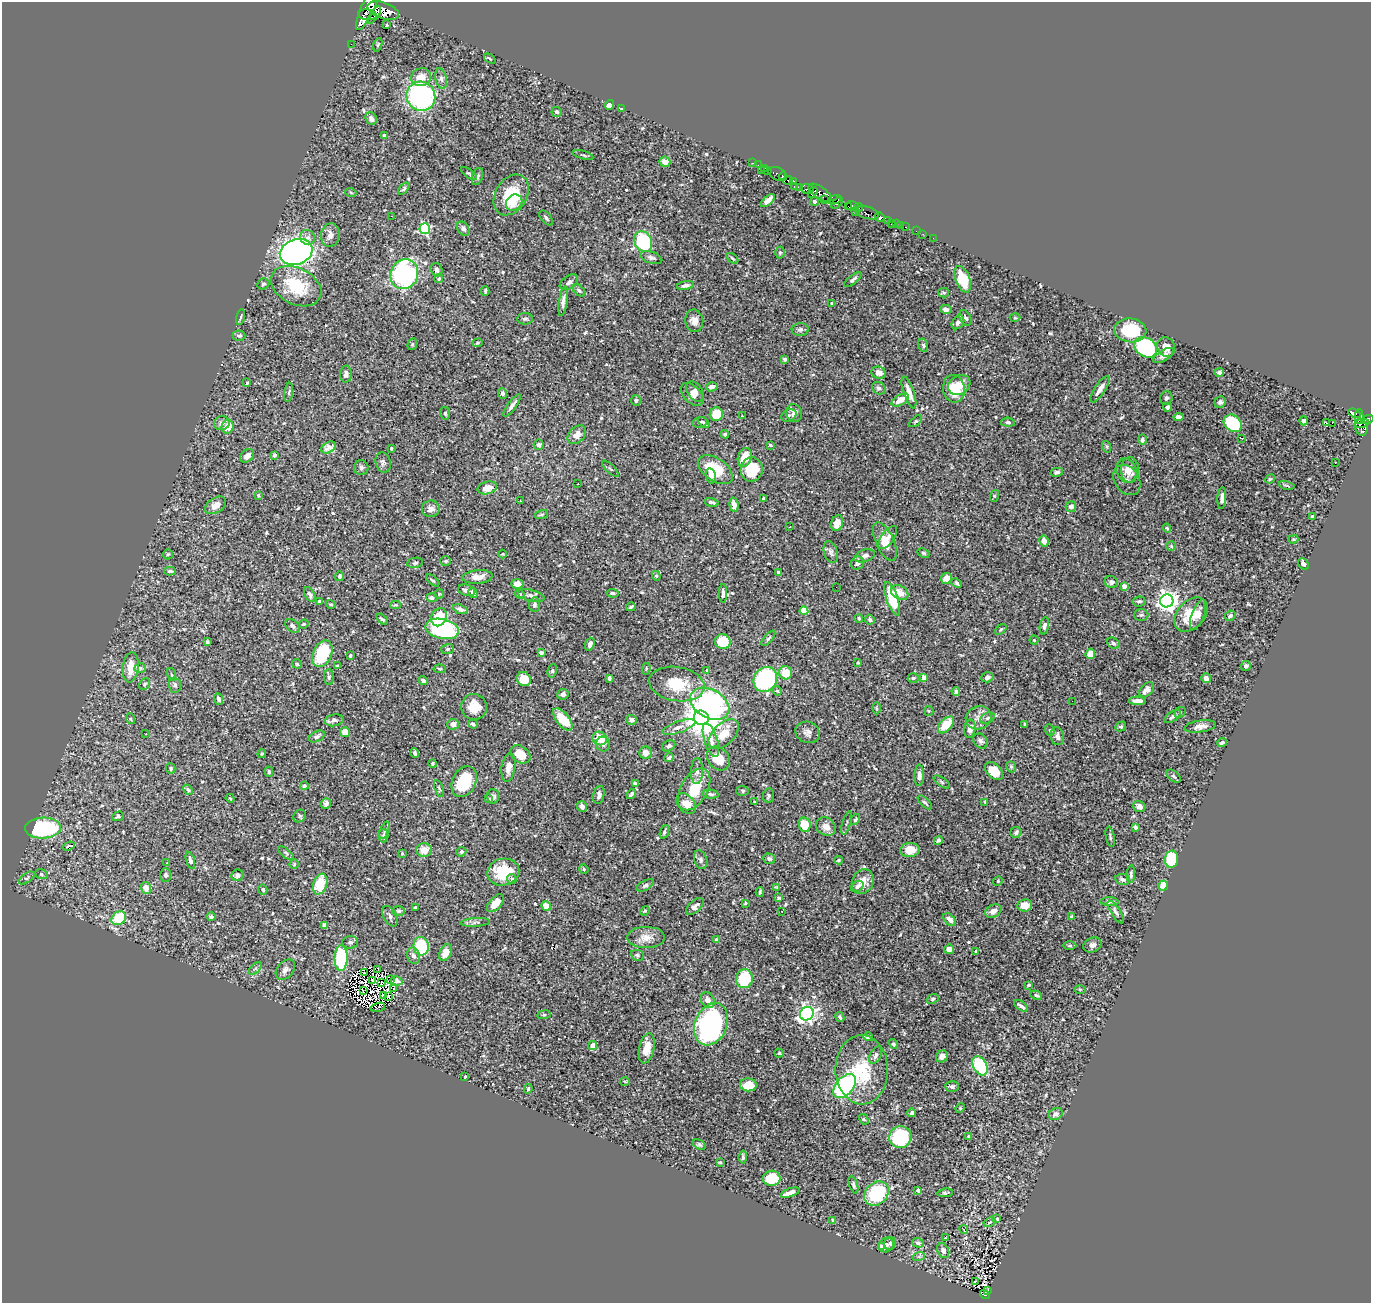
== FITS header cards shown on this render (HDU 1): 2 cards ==
NAXIS1  =                 1369
NAXIS2  =                 1301

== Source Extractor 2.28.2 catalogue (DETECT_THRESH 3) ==
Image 1369 x 1301 px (HDU 1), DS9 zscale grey, 1 PNG px = 1 image px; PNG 1373 x 1305 px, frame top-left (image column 1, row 1301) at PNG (2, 2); each listed source drawn as its Kron ellipse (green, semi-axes under 4 px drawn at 4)
Background 0.41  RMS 0.0092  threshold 0.0275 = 3 sigma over >= 5 px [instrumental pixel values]
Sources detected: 602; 4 with non-positive FLUX_AUTO (blend fragments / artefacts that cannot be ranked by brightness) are neither listed nor drawn; of the other 598, the 500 brightest by FLUX_AUTO listed and drawn (98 fainter detections omitted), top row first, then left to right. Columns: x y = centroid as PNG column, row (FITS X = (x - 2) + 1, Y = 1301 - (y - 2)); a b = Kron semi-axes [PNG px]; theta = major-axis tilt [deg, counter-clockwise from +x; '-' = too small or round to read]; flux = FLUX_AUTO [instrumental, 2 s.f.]
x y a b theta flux
369 6 26 6 66 4100
383 10 16 8 -19 8000
368 15 9 5 -7 1800
374 15 10 4 56 2200
387 25 3 3 - 0.98
351 44 2 2 - 7.1
378 45 7 4 71 0.82
490 59 6 3 -36 0.76
421 77 10 9 - 8
441 78 10 5 -76 2.1
421 96 15 14 - 110
609 105 5 4 - 4.1
621 109 3 3 - 0.74
557 112 5 5 - 1.5
371 118 7 5 -62 2.9
384 136 4 4 - 4.3
583 155 10 3 -16 0.91
665 162 5 5 - 5
752 163 3 2 - 17
758 165 2 2 - 5.7
765 168 3 3 - 24
761 171 3 2 - 67
768 171 3 3 - 32
469 173 9 3 -36 0.93
777 174 9 6 -27 110
477 176 9 5 71 1.9
783 177 4 3 - 580
788 180 5 3 - 660
793 181 3 3 - 340
794 186 2 2 - 14
799 187 2 2 - 11
404 189 7 4 47 1.1
807 189 7 5 -4 480
351 193 6 3 -21 0.68
813 193 6 3 56 530
820 193 13 6 -35 830
511 195 22 15 58 25
768 200 8 4 44 4.6
824 200 3 3 - 180
835 200 7 4 21 200
814 201 5 4 - 1.5
514 203 9 7 42 5.6
837 203 7 4 44 410
848 206 4 3 - 140
853 206 6 5 - 400
858 207 4 2 - 23
855 212 3 2 - 160
867 213 13 6 -17 150
391 216 2 2 - 11
880 217 5 4 - 690
546 218 9 5 -50 1.6
887 221 4 3 - 56
896 223 3 3 - 21
891 224 3 2 - 14
900 225 3 2 - 11
906 227 3 2 - 24
425 229 5 5 - 71
463 229 7 5 -54 2
916 231 2 2 - 4.4
923 234 2 2 - 3.3
330 235 12 9 82 4
308 237 8 7 - 2.6
933 238 2 2 - 3.7
643 242 11 8 -63 49
296 252 17 12 19 280
780 252 6 5 - 0.83
651 257 11 6 -18 2
732 258 7 3 -36 0.75
437 270 7 5 -67 2.5
404 274 15 13 64 110
439 279 5 4 - 1
853 279 10 4 38 1.6
963 279 14 7 -69 20
569 282 10 6 35 2.2
263 284 6 5 - 1.8
685 285 8 4 10 2.2
296 286 27 18 -26 30
579 290 7 4 -42 1.3
485 291 5 3 - 0.89
943 293 5 4 - 0.96
563 301 15 4 82 2.9
832 303 4 3 - 0.69
946 309 6 4 -5 2.6
241 317 8 3 79 0.9
965 318 8 5 -63 1.8
1015 318 5 3 - 0.66
525 319 8 5 0 1.5
694 321 11 9 -79 4.1
958 322 7 5 53 3
800 329 8 6 3 1.5
1130 330 16 12 -6 30
239 336 6 5 - 1.5
478 343 5 4 - 0.75
412 344 6 4 69 0.87
923 345 7 5 -74 1.2
1146 347 12 9 -34 65
1166 347 10 8 -68 5.7
1164 356 12 5 31 3.2
785 359 4 3 - 2.2
1219 372 5 4 - 1.3
879 373 7 6 - 4.5
346 374 8 5 88 2.1
247 383 3 3 - 0.75
959 385 11 9 31 7.4
712 387 5 4 - 2.8
879 388 7 6 - 1.7
954 389 14 11 -80 14
1100 389 15 5 57 4.5
289 392 10 3 82 1.1
695 392 11 7 -53 2.6
502 393 5 4 - 1.7
909 393 16 5 -71 6.1
692 394 13 8 -47 3.5
1166 398 7 6 - 1.9
636 400 5 5 - 1.5
900 400 9 5 31 7.5
1220 402 6 5 - 1.2
512 405 13 4 55 2.7
1167 407 4 3 - 2.1
445 413 6 5 - 1.1
794 413 9 8 - 3.8
1354 413 6 3 -21 150
716 414 7 6 - 13
789 415 8 6 27 1.2
742 416 3 3 - 1.6
1179 417 5 4 - 2.9
1359 417 7 4 89 240
1368 420 6 4 18 550
916 421 8 3 39 0.8
1304 421 4 4 - 1.8
700 422 8 5 11 1.2
704 422 6 4 -41 1.1
1008 422 7 4 -5 1.3
1326 422 3 3 - 8.2
222 423 8 7 - 2.8
1233 423 10 7 -41 37
1332 423 3 2 - 150
1361 423 7 3 9 290
228 427 7 6 - 7.9
1361 427 8 6 -75 310
725 434 4 4 - 0.9
577 435 11 7 47 5.2
1242 438 4 2 - 0.78
1142 439 5 4 - 1.6
539 445 5 5 - 2.2
770 445 4 3 - 1.2
329 447 8 5 28 2.6
1107 447 6 4 -72 0.73
391 448 3 2 - 0.67
275 455 4 4 - 1.7
247 456 8 5 40 3.9
745 457 9 6 72 8.4
383 462 10 7 -75 2.1
1335 462 3 2 - 0.67
361 468 7 7 - 1.7
610 469 10 3 -45 0.82
715 470 19 11 -35 20
752 470 12 11 - 21
1126 470 13 10 -73 5.3
1130 470 13 9 90 5.2
1057 472 6 4 12 1.7
711 476 8 5 -78 2.5
1270 479 5 4 - 0.82
1127 480 16 12 -55 4.6
578 484 3 2 - 0.72
1287 485 8 3 -10 0.79
487 488 10 6 14 6.5
258 495 4 4 - 0.72
994 496 6 4 72 0.74
763 498 4 3 - 0.91
1222 498 11 4 86 3.1
520 501 3 2 - 0.72
712 502 7 3 -15 1.3
216 505 11 7 32 4.5
734 505 7 4 -84 4
1071 507 5 5 - 2.7
431 509 9 8 - 2.9
541 514 7 3 19 0.71
1312 516 3 3 - 0.95
837 523 8 5 69 6
790 527 3 2 - 0.9
1167 528 4 3 - 0.69
888 537 13 6 54 3.9
1293 539 5 4 - 0.75
1044 541 6 5 - 3.6
885 542 21 9 -66 8.2
1171 546 5 4 - 0.94
831 552 11 6 -73 2
923 553 6 4 -27 0.9
168 554 5 5 - 0.82
503 554 4 3 - 0.68
865 556 11 6 17 3.1
446 561 5 4 - 0.85
415 563 8 5 10 1.1
857 563 7 6 - 1.7
1304 564 6 5 - 1.9
170 571 6 4 -2 1.6
778 572 3 3 - 1.1
340 576 4 3 - 1.6
656 576 5 4 - 0.81
478 577 15 7 4 5.2
946 578 6 5 - 4.8
433 580 8 4 -40 1.1
1111 582 6 6 - 1.5
957 583 5 3 - 1
517 584 6 4 -4 3.6
1124 586 4 4 - 4.3
836 587 2 2 - 2
466 590 9 5 -16 3.3
473 593 5 4 - 3.1
613 593 6 3 -9 1.3
723 593 9 4 -90 2
900 593 9 6 -30 7.1
439 594 5 4 - 0.74
520 594 5 4 - 0.71
310 595 8 4 -64 1.9
531 596 14 5 -14 2.6
432 598 5 4 - 1.7
892 599 17 5 -71 25
319 601 4 3 - 0.72
1139 601 6 5 - 1.3
1167 601 6 6 - 400
331 604 5 4 - 0.75
395 605 5 4 - 0.75
535 605 7 5 84 1.8
631 607 5 2 - 0.93
460 609 8 4 -19 2.4
804 611 4 4 - 21
1141 615 7 5 1 1.2
1191 615 20 13 47 16
1198 615 16 6 69 4.3
1230 616 6 4 35 1.4
439 617 9 7 64 19
859 618 4 3 - 0.7
382 619 7 4 -39 1.4
870 620 5 4 - 1.5
304 624 5 3 - 0.72
292 626 8 5 -41 1.4
1044 626 8 4 79 2.1
442 629 17 10 -12 81
1001 629 6 4 41 0.84
768 638 9 4 49 1.1
1034 640 4 4 - 0.88
207 642 4 4 - 0.93
723 642 7 7 - 19
1113 643 7 5 -32 1.2
590 644 7 4 71 2.2
447 649 6 5 - 1.1
541 653 4 3 - 4.6
322 654 14 9 65 32
1090 654 5 4 - 7.9
350 656 3 2 - 0.86
858 663 3 3 - 0.81
297 664 5 4 - 0.71
337 666 4 2 - 0.72
1246 666 5 5 - 2
131 667 15 8 82 9.7
140 668 5 4 - 0.9
440 669 6 4 -6 0.86
646 669 6 4 80 0.68
707 670 4 3 - 1.7
552 671 7 4 74 0.98
785 673 6 6 - 11
171 674 7 3 -71 0.75
329 677 7 5 -90 1.2
987 677 6 5 - 1.9
609 678 4 3 - 1.8
913 678 5 4 - 1.1
924 678 4 4 - 7
1206 678 5 4 - 3.2
524 679 7 6 - 14
765 679 13 11 58 94
423 681 5 4 - 1.8
145 684 6 5 - 1.1
677 684 28 17 -9 21
175 685 7 6 - 1.9
1146 690 8 5 49 3.7
777 691 5 4 - 0.86
956 691 4 4 - 1.3
563 694 6 5 - 2.4
219 699 6 4 -69 1.7
1072 701 2 2 - 1.7
1137 701 8 4 -1 3.7
710 704 21 14 -29 100
474 707 13 13 - 11
876 708 6 4 -90 0.79
929 711 5 4 - 0.75
1180 712 6 5 - 1.1
1173 717 9 4 35 1.6
701 718 7 7 - 1800
979 718 13 11 22 4.9
988 718 8 5 25 1.4
131 719 5 3 - 0.74
563 719 13 6 -51 16
334 720 9 6 11 1.9
632 720 5 5 - 2.6
453 724 6 5 - 4.1
473 724 5 4 - 1.4
1025 724 3 3 - 1.1
946 725 10 5 47 14
1200 726 15 6 7 3.9
679 727 17 5 19 3.8
1121 727 6 4 26 1.2
970 729 9 5 82 3.6
1050 730 6 4 -70 0.88
345 732 5 5 - 5
808 732 12 10 -20 3.2
146 733 3 2 - 0.7
724 734 18 10 44 11
317 736 8 5 26 2.2
1057 736 9 6 -81 2.9
600 738 7 6 - 12
711 740 18 6 -73 4
981 741 8 6 -41 2
1222 742 5 3 - 1.6
603 744 7 7 - 2.4
669 746 7 5 28 1.7
415 753 5 4 - 1.5
646 753 6 6 - 4.5
262 754 4 3 - 0.7
520 754 11 8 -36 11
669 757 5 4 - 1.4
718 758 13 10 -49 12
432 763 4 4 - 0.94
1011 767 6 4 -69 0.88
171 768 5 4 - 1.1
508 768 14 7 82 4.9
697 771 13 6 88 2.9
994 771 10 7 -44 8.8
269 772 5 3 - 1.1
919 775 10 5 88 2.7
1174 776 8 5 -38 1.2
464 781 16 11 62 23
942 782 9 4 -35 1.1
635 783 4 3 - 1.4
304 786 4 3 - 1.8
439 788 8 3 -71 0.95
694 789 23 13 60 19
188 790 5 4 - 1.5
743 791 6 5 - 1.1
631 794 5 3 - 1.4
710 794 8 4 -6 1.3
599 795 9 5 78 2.4
493 796 7 6 - 2.5
768 796 7 5 83 1.2
230 798 5 3 - 0.66
489 799 4 3 - 1.9
755 802 3 3 - 0.72
925 802 9 3 -42 1.1
985 802 4 3 - 0.69
326 803 5 5 - 2.4
686 804 12 8 -50 6.9
1139 806 6 5 - 3.1
582 807 5 5 - 2.7
118 816 6 4 17 1.1
300 816 7 5 44 1.2
855 819 6 3 60 0.9
847 823 12 2 73 0.78
805 825 7 6 - 14
826 827 10 8 -33 5.6
1135 827 4 4 - 1.8
43 828 18 10 3 75
385 830 9 4 69 1.4
664 832 7 4 71 1.3
1016 832 6 5 - 1.4
383 835 7 5 89 1.2
1110 837 10 3 -78 0.98
938 840 5 4 - 1.3
69 846 6 3 21 8.7
424 850 8 7 - 6.9
910 850 9 7 4 9.6
461 852 5 4 - 1.5
286 853 9 4 -39 1.1
402 853 3 3 - 0.76
769 859 6 5 - 1.3
1171 859 8 6 85 33
190 860 9 4 -74 1.8
701 860 9 6 -71 1.7
838 860 4 3 - 0.66
167 863 3 2 - 1.2
294 864 5 4 - 1.1
584 869 5 4 - 0.86
503 872 16 13 12 19
41 874 6 5 - 1.2
1131 874 9 4 86 1.4
166 875 7 5 -87 1.3
237 875 6 5 - 2.2
27 878 9 4 35 1.2
512 879 5 4 - 1.6
1123 879 7 5 -8 2.1
998 881 5 4 - 0.71
863 882 13 10 65 6.6
320 884 10 7 72 17
645 885 9 5 29 1.4
857 886 7 5 35 1.7
1163 886 5 5 - 12
777 887 3 3 - 0.7
146 888 6 5 - 5.1
263 890 5 4 - 0.81
760 892 4 2 - 0.94
779 898 4 4 - 0.89
1109 902 9 4 -2 1.4
495 903 11 6 47 6.4
745 903 3 2 - 0.67
1025 905 7 6 - 6.9
546 906 5 4 - 7.3
695 906 11 5 43 2.7
415 907 4 3 - 1.1
399 911 6 5 - 1.1
645 911 5 4 - 0.7
782 911 3 2 - 1.1
993 911 8 6 26 3.5
1116 912 13 4 -57 1.6
390 916 11 6 -62 2.2
211 917 4 4 - 1.5
1072 917 4 3 - 2.1
119 918 8 6 38 23
950 919 7 5 -46 3.6
475 922 15 4 3 2.1
324 925 4 4 - 6
646 937 19 11 0 6.6
717 940 4 3 - 2.2
350 942 8 6 4 1.7
1092 945 9 7 25 2.3
421 946 9 7 -83 33
1070 946 7 3 0 0.85
949 949 5 4 - 4.9
976 951 4 3 - 0.64
446 952 9 5 62 5.9
637 955 6 5 - 1.2
414 956 8 6 -72 2.4
341 958 13 6 88 59
255 968 7 4 44 1.1
378 969 3 3 - 180
285 970 11 8 51 2.7
364 973 3 2 - 0.75
744 979 9 8 - 27
373 980 3 2 - 0.69
391 980 3 2 - 0.7
397 981 6 4 -13 1.1
381 983 3 2 - 0.79
1029 985 3 3 - 0.74
394 989 3 2 - 0.92
1080 989 6 4 0 0.69
363 991 4 2 - 0.74
383 995 3 2 - 1.3
1036 995 6 4 -27 1.2
388 996 3 2 - 0.99
933 999 6 4 22 0.91
708 1000 8 6 -56 3.9
1021 1006 8 3 -35 1.9
378 1007 7 3 15 0.8
807 1014 7 6 - 240
544 1015 7 3 8 0.75
840 1017 5 4 - 1.2
711 1024 22 16 68 130
868 1037 5 4 - 2.8
893 1044 5 4 - 0.92
593 1045 4 4 - 6.2
647 1048 15 7 78 8.8
779 1053 4 4 - 0.92
876 1055 9 5 64 2.3
942 1056 6 5 - 3.8
980 1066 10 7 -59 43
862 1070 34 26 -88 32
465 1076 3 2 - 0.85
625 1081 5 3 - 0.64
748 1085 8 6 -2 12
845 1086 14 8 49 96
952 1087 7 5 -3 1.5
528 1089 5 3 - 0.96
960 1108 5 4 - 0.72
912 1113 4 3 - 1.7
1056 1114 7 5 27 2.7
864 1119 6 4 -58 0.77
969 1136 4 4 - 1.2
900 1137 11 11 - 40
699 1145 7 4 -29 1.1
743 1157 6 4 85 1.3
720 1162 3 3 - 0.66
772 1178 8 7 - 20
853 1185 9 4 -72 1.1
918 1190 4 3 - 1.7
790 1193 10 4 19 5.5
876 1193 13 11 41 44
945 1193 8 4 7 1.3
997 1219 3 3 - 1.3
833 1221 3 3 - 0.88
990 1222 6 3 28 0.74
964 1229 5 3 - 0.74
945 1237 3 2 - 120
890 1243 6 5 - 2.1
918 1243 6 4 -17 1.6
886 1245 8 7 - 2.3
881 1247 4 4 - 1.2
943 1251 8 5 -64 2.9
919 1256 6 4 20 0.92
975 1282 3 2 - 4
988 1290 3 3 - 2.4
985 1294 5 4 - 38
At the frame edge (FLAGS 8, measured only in part): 1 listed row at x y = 369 6
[98 fainter detections neither listed nor drawn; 4 non-positive-flux detections neither listed nor drawn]